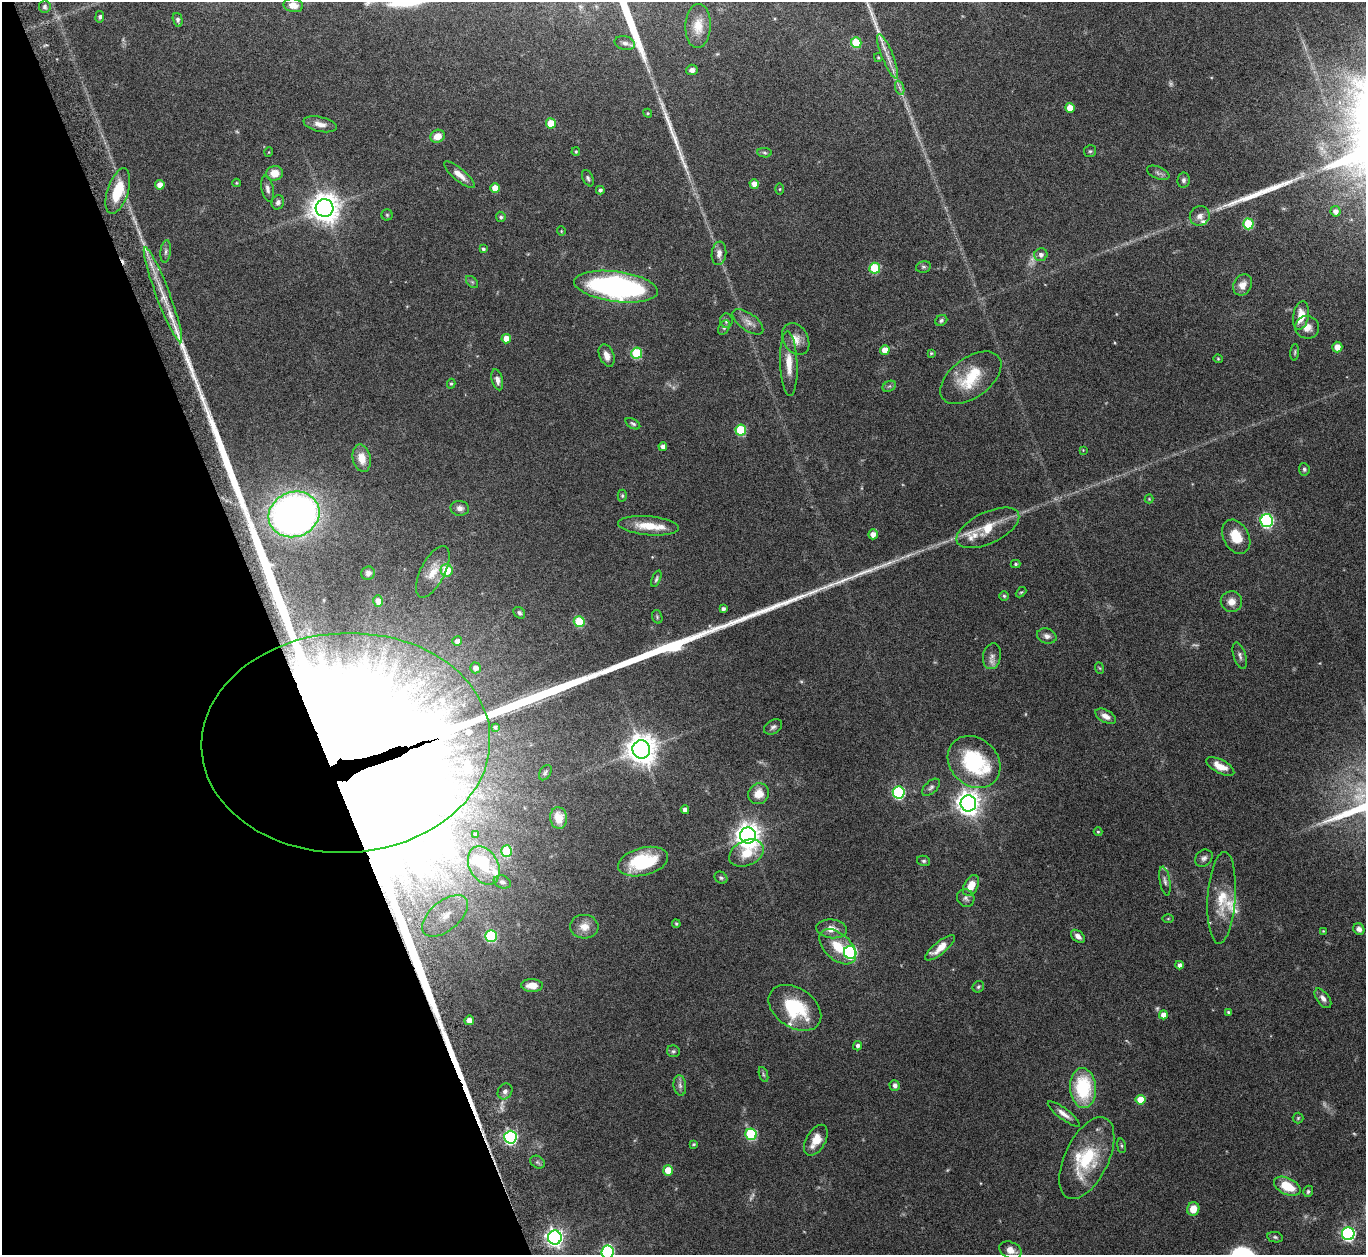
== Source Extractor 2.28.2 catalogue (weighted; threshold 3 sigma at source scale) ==
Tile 5 of 4 x 4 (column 1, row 2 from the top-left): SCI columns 45-1408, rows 2700-3952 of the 5546 x 5534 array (HDU 1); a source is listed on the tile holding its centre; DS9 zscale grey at full resolution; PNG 1368 x 1257 px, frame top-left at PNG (2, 2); each listed source drawn as its Kron ellipse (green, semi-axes under 4 px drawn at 4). Shown black and unused: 20% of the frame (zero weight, under 8 of 15 exposures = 4% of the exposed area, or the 3 px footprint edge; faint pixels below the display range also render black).
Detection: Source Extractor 2.28.2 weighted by HDU 2 'WHT'; one run over the whole footprint, this tile lists its part. Background 0.0793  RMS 0.0027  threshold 0.011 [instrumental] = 3 sigma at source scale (4.09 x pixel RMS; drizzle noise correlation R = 1.36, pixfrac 0.8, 0.05/0.05 arcsec/px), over >= 5 px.
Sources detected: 214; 12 too faint to see at this stretch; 1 inside a brighter object's white glare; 1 cosmic-ray / hot-pixel residue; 4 long thin detections or spike segments (spike, bleed or trail) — neither listed nor drawn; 16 inside a brighter listed object's ellipse — not listed separately; the other 180 listed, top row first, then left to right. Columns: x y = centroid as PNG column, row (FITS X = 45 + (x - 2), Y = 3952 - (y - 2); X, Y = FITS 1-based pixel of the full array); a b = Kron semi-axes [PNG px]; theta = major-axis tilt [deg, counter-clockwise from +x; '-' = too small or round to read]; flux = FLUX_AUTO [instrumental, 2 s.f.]
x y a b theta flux
293 5 10 7 -10 2.1
45 7 6 6 - 0.51
100 17 6 4 82 0.42
178 20 7 4 -76 0.68
698 26 22 12 87 3.6
625 43 10 7 -15 1
856 43 5 5 - 12
888 56 24 5 -68 2.2
878 57 4 3 - 0.26
692 70 6 5 - 0.74
900 88 7 4 -71 0.58
1070 108 5 5 - 3.2
648 113 4 4 - 0.26
551 123 5 5 - 5.1
320 124 17 7 -12 1.8
438 136 7 6 - 2.6
1090 151 6 6 - 0.4
269 152 5 3 - 0.18
576 152 4 3 - 0.27
765 153 7 4 -8 0.39
274 173 8 7 - 3.1
1158 173 12 6 -22 0.77
459 175 19 6 -40 2.1
588 178 8 5 -65 0.52
1184 180 7 6 - 0.64
236 183 4 4 - 0.25
754 184 5 4 - 1.9
160 185 5 4 - 1.6
495 188 5 5 - 2.7
267 189 13 6 -79 0.99
780 189 5 4 - 0.23
600 190 4 4 - 0.54
118 191 23 10 72 7.9
278 202 7 6 - 0.86
325 208 9 9 - 340
1336 211 5 5 - 1.1
387 215 5 5 - 0.35
1200 216 10 9 - 1.3
501 217 5 5 - 0.5
1248 224 5 5 - 12
561 231 5 4 - 0.23
483 249 4 3 - 0.39
166 251 11 5 85 0.74
719 253 12 7 84 1.4
1041 255 7 6 - 0.87
923 267 7 5 13 0.5
875 268 5 5 - 12
472 282 7 4 -45 0.39
1243 285 11 9 59 2
616 287 42 15 -8 61
163 295 51 7 -69 6
1301 316 15 7 80 3.7
941 320 6 5 - 0.45
726 321 7 6 - 0.65
748 322 18 8 -36 1.8
1307 327 12 11 - 2.1
724 328 8 5 62 0.55
506 339 5 4 - 2.5
796 339 17 12 -61 2.5
1337 347 5 5 - 2.1
885 350 5 4 - 2.7
1295 352 8 3 85 0.33
637 353 5 5 - 13
931 353 4 4 - 0.27
607 355 12 7 -68 1.9
1218 359 4 4 - 0.25
789 364 32 8 -87 3.9
971 378 35 20 36 9.3
497 380 11 5 -75 1.1
451 384 5 4 - 0.31
889 386 7 5 30 0.4
633 424 8 4 -30 0.46
741 430 5 5 - 14
663 446 4 4 - 1.1
1083 450 3 3 - 0.17
362 458 14 9 -78 2.9
1304 469 6 5 - 0.48
622 496 6 4 -88 0.35
1149 499 4 4 - 0.23
460 508 9 7 -3 1.1
294 514 26 22 21 120
1267 521 6 6 - 38
648 526 30 9 -5 5.1
988 528 34 15 25 6.4
873 534 5 5 - 1.6
1236 537 18 12 -61 5.2
1016 564 5 4 - 0.38
447 570 6 6 - 6.3
433 572 28 12 63 4
368 573 7 6 - 0.78
656 579 9 4 68 0.44
1021 592 6 4 43 0.28
1004 596 5 5 - 0.35
378 601 6 5 - 1.3
1231 602 11 10 - 2
723 609 4 4 - 0.74
519 613 6 5 - 0.51
657 617 7 5 -71 0.4
579 622 5 5 - 11
1047 636 10 7 -18 1.1
457 641 5 5 - 1.1
992 656 13 9 79 1.5
1240 656 14 6 -73 0.84
475 668 5 5 - 1.2
1099 668 6 3 -69 0.26
1106 716 11 6 -28 1.5
495 727 4 4 - 0.27
773 727 10 6 32 0.73
346 743 144 110 3 9600
641 749 9 9 - 360
974 762 28 23 -44 20
1220 766 15 6 -27 2.7
545 773 8 5 59 0.53
931 787 11 6 43 0.71
899 792 6 6 - 29
758 794 11 10 - 2.8
968 803 8 7 - 200
685 810 4 4 - 1.3
559 818 11 8 -83 3.8
1098 832 4 4 - 0.25
476 834 3 3 - 0.33
748 836 8 8 - 230
507 851 6 5 - 11
746 853 18 12 26 5.7
1204 858 9 7 42 0.86
924 861 7 5 -14 0.48
643 862 25 14 14 14
484 865 20 14 -61 7
721 878 7 5 -38 0.46
1165 881 14 5 -80 0.88
502 882 9 6 -21 0.81
971 885 11 7 63 3.3
966 898 9 8 - 0.89
1222 898 46 14 86 6.4
445 916 27 14 40 5.9
1168 919 5 3 - 0.23
676 924 4 3 - 0.29
584 927 14 12 -4 2.7
831 929 15 9 -7 2.6
1359 929 6 5 - 1
1323 931 4 3 - 0.2
491 936 6 5 - 19
1078 936 8 5 -39 1.1
838 947 22 13 -42 5.6
940 948 18 6 39 3
850 952 6 6 - 33
1179 965 4 4 - 0.85
532 985 11 6 -2 2.6
978 987 6 5 - 0.42
1323 998 11 6 -53 1.2
795 1008 29 19 -34 14
1228 1012 4 4 - 0.31
1163 1015 4 4 - 1.7
469 1020 5 4 - 1.2
858 1046 4 4 - 0.77
673 1051 6 6 - 0.44
763 1074 8 3 -71 0.39
680 1085 10 6 -83 0.9
895 1085 5 5 - 0.94
1083 1088 20 13 -86 15
505 1091 8 7 - 0.84
1141 1100 5 5 - 5.7
1064 1114 19 5 -37 1.6
1298 1118 5 5 - 0.31
751 1134 6 5 - 18
510 1137 6 6 - 45
816 1140 17 9 60 3.4
694 1144 3 3 - 0.34
1121 1146 7 4 -81 0.36
1087 1158 44 22 64 15
537 1162 7 5 -34 0.5
668 1170 5 5 - 5.4
1287 1186 14 8 -26 6.2
1308 1191 6 5 - 0.46
1193 1209 7 6 - 3.1
1348 1234 6 6 - 49
1275 1237 8 5 -11 0.49
555 1238 7 7 - 100
1010 1250 11 8 -24 1.9
608 1252 7 6 - 35
Overlapping masked pixels (flux is a lower limit): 3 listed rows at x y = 163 295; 346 743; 510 1137
Isophote crosses this tile's border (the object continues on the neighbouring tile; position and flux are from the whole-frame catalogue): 1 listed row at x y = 608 1252